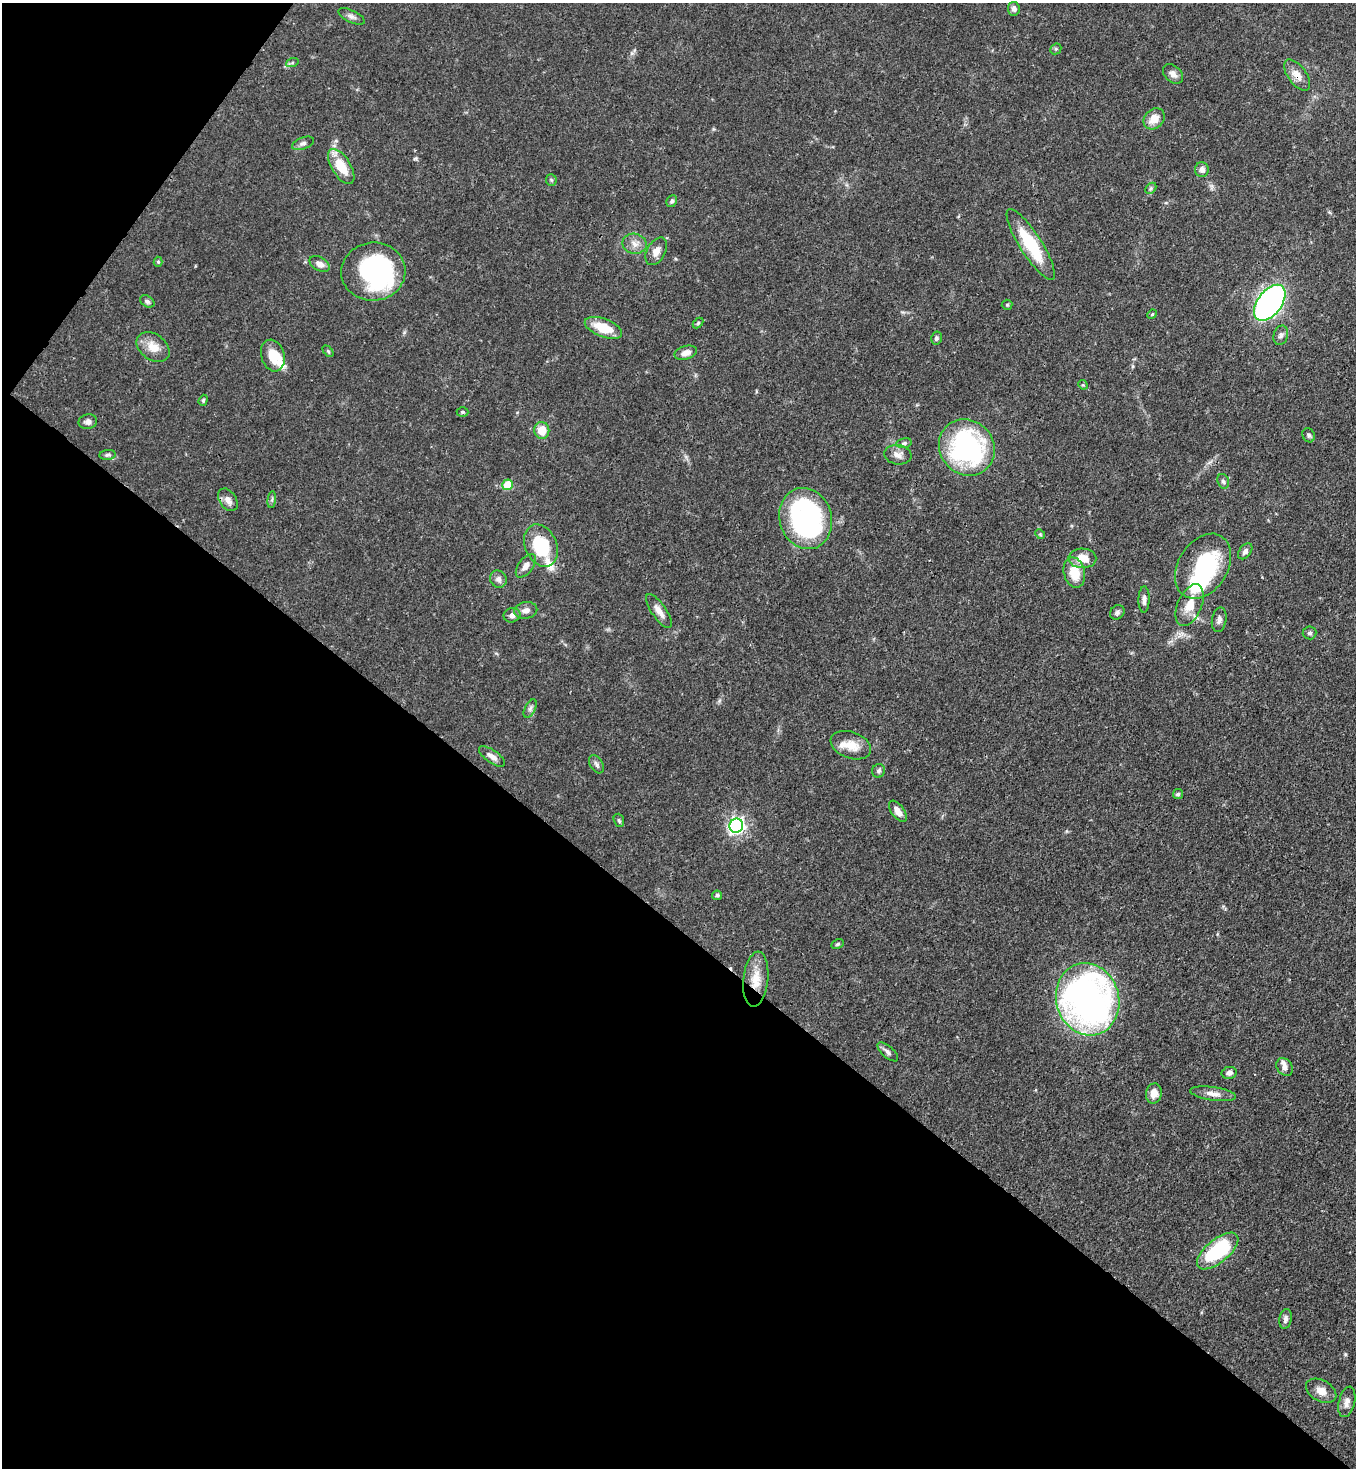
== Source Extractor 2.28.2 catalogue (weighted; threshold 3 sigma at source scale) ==
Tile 9 of 4 x 4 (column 1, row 3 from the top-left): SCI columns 225-1578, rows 1525-2990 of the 6003 x 5981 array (HDU 1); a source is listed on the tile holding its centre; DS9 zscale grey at full resolution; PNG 1358 x 1470 px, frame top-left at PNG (2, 3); each listed source drawn as its Kron ellipse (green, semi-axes under 4 px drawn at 4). Shown black and unused: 40% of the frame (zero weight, under 3 of 4 exposures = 7% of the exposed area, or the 3 px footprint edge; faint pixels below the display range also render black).
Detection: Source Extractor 2.28.2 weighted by HDU 2 'WHT'; one run over the whole footprint, this tile lists its part. Background 0.0602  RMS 0.0036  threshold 0.0162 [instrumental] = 3 sigma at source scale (4.5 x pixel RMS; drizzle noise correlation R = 1.50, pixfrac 1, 0.05/0.05 arcsec/px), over >= 5 px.
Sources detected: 90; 2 inside a brighter object's white glare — neither listed nor drawn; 4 inside a brighter listed object's ellipse — not listed separately; the other 84 listed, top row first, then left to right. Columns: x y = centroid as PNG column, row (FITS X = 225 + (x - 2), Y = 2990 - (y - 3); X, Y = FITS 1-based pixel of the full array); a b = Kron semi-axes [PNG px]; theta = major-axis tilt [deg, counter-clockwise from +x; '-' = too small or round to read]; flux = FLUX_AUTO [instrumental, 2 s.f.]
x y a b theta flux
1014 9 7 6 - 1.4
351 16 14 6 -26 1.5
1056 49 6 5 - 0.57
292 63 6 4 19 0.55
1173 74 11 8 -42 1.9
1297 75 18 9 -53 3.8
1154 119 12 9 44 4.7
303 143 11 6 20 1.2
341 166 20 9 -58 9.5
1202 169 7 6 - 1.7
551 180 6 5 - 0.53
1151 188 6 4 45 0.67
672 201 6 5 - 0.77
635 244 12 10 -10 2.8
1031 245 41 11 -57 18
656 251 15 9 60 2.8
158 262 5 4 - 0.5
320 264 11 7 -30 2
373 272 32 29 5 59
147 301 8 5 -32 0.98
1270 303 20 12 53 120
1007 305 5 5 - 0.47
1152 314 5 4 - 0.43
698 323 6 4 45 0.5
603 328 20 9 -21 9.8
1281 335 10 7 74 1.3
936 338 6 5 - 0.79
153 347 18 13 -36 5.3
328 351 6 4 -46 0.54
686 353 11 6 16 2.5
273 355 16 11 -73 7.8
1083 385 5 4 - 0.42
203 400 6 4 70 0.51
463 412 6 4 0 0.63
88 422 9 7 11 1.7
542 430 8 7 - 5.5
1309 435 7 6 - 0.9
904 443 7 5 10 0.78
967 447 29 26 -48 65
108 455 8 5 7 0.78
898 455 14 9 -8 2.5
1223 481 7 5 -71 0.85
508 485 5 5 - 14
228 500 12 8 -55 2.4
272 500 8 3 84 0.61
806 518 31 26 -74 72
1040 534 5 4 - 0.43
541 546 22 15 -66 21
1245 551 9 5 52 1.3
1082 558 14 10 0 5.7
526 566 13 7 54 2.2
1203 566 35 24 58 35
1074 572 15 10 -76 7.8
498 579 9 8 - 1.5
1144 600 13 5 88 1.7
1190 605 22 12 67 6.3
526 610 11 8 10 2.3
659 611 20 7 -55 3.1
1117 612 8 6 47 0.97
512 615 8 7 - 1.8
1219 620 12 7 80 1.4
1310 633 7 6 - 1
530 709 10 5 63 1
851 745 21 13 -21 5.6
492 756 15 6 -35 2.2
596 764 10 6 -57 1.2
879 771 7 6 - 0.95
1178 794 5 5 - 0.57
898 811 12 6 -53 3.1
619 820 7 5 -70 0.63
736 826 7 7 - 110
717 895 5 4 - 0.69
837 944 6 4 26 0.57
756 979 28 12 84 7.4
1088 999 37 31 -73 160
888 1052 13 5 -41 1.3
1285 1067 9 7 -53 1.6
1229 1073 7 6 - 1.2
1154 1093 10 7 80 3.3
1213 1094 23 6 -8 2.8
1218 1251 25 11 39 29
1285 1319 10 6 80 1.5
1321 1391 16 10 -29 3.7
1347 1402 15 8 76 2.5
Overlapping masked pixels (flux is a lower limit): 2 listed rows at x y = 1297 75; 756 979